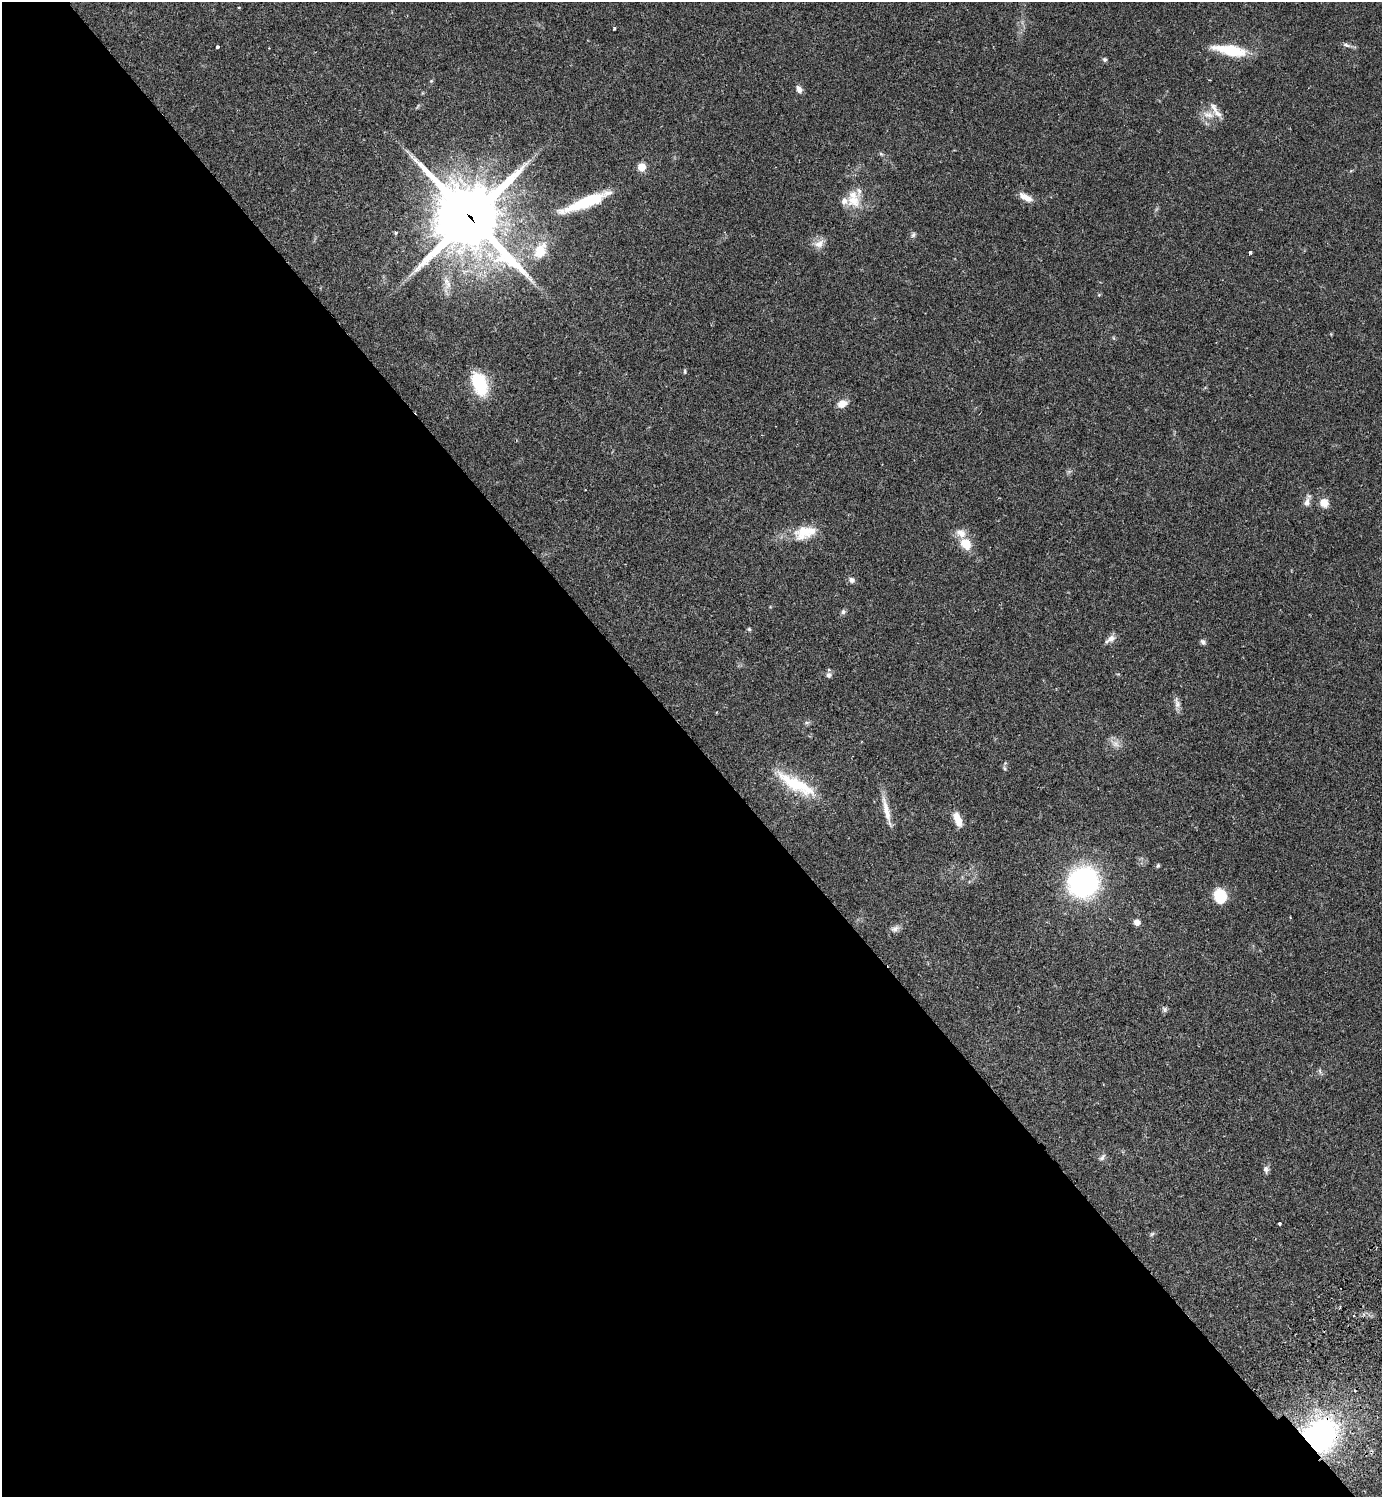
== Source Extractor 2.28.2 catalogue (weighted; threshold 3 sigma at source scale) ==
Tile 9 of 4 x 4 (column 1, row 3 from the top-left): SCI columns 344-1723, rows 1540-3034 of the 6069 x 6072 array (HDU 1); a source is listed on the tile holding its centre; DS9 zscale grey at full resolution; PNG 1384 x 1499 px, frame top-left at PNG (2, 2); no overlay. Shown black and unused: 51% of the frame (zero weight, under 2 of 3 exposures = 3% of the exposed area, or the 3 px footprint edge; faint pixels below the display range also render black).
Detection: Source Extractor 2.28.2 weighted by HDU 2 'WHT'; one run over the whole footprint, this tile lists its part. Background 0.0696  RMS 0.0052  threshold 0.0235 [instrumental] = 3 sigma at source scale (4.5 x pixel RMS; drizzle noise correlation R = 1.50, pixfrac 1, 0.05/0.05 arcsec/px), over >= 5 px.
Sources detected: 59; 2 cosmic-ray / hot-pixel residue — not listed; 5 inside a brighter listed object's ellipse — not listed separately; the other 52 listed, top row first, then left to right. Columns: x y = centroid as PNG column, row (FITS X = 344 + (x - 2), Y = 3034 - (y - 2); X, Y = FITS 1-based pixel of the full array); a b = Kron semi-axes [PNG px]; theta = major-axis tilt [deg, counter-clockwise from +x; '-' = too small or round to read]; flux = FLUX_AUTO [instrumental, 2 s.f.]
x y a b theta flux
614 28 3 2 - 0.8
1346 45 11 5 -22 1.6
217 47 3 3 - 1.7
1231 51 36 11 -10 21
1105 60 6 5 - 0.96
431 81 6 4 44 0.59
799 89 9 6 -58 2.6
1208 115 18 8 -12 5.1
881 154 6 4 -44 0.82
642 167 5 5 - 14
1025 197 19 7 -28 4.6
854 201 21 16 -36 10
586 202 57 11 22 27
470 217 27 25 -48 3200
913 235 8 6 59 1.2
819 244 16 10 25 4.3
540 251 20 14 61 12
1250 252 4 3 - 1.1
1099 295 5 5 - 0.54
685 371 7 3 90 0.64
479 383 30 17 -71 22
842 404 12 8 25 4.7
1307 502 13 8 80 2.6
1324 503 11 9 -47 4.7
805 532 31 17 16 13
966 544 15 11 -57 8.9
852 580 9 7 -30 1.8
843 612 8 6 89 1.2
749 629 5 5 - 0.68
1110 639 14 7 34 2.8
1203 642 7 6 - 1.3
828 675 8 7 - 1.7
1177 703 17 7 -77 2.6
806 723 6 4 18 0.89
1116 744 12 9 -35 3.3
1005 768 7 5 -56 0.92
796 784 60 16 -29 25
886 811 41 6 -76 6.9
958 820 15 7 -70 7.3
1158 865 6 5 - 0.75
1083 882 24 22 39 110
1220 896 12 10 -84 18
1137 922 6 6 - 3.2
895 929 12 8 30 2.4
1164 1009 8 7 - 1.2
1320 1071 7 4 -71 0.95
1102 1157 11 5 51 1.4
1266 1169 10 7 -83 1.7
1280 1224 3 3 - 1.7
1152 1234 7 4 45 0.82
1353 1316 3 2 - 0.66
1320 1435 29 26 44 110
Overlapping masked pixels (flux is a lower limit): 2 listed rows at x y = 470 217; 1320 1435